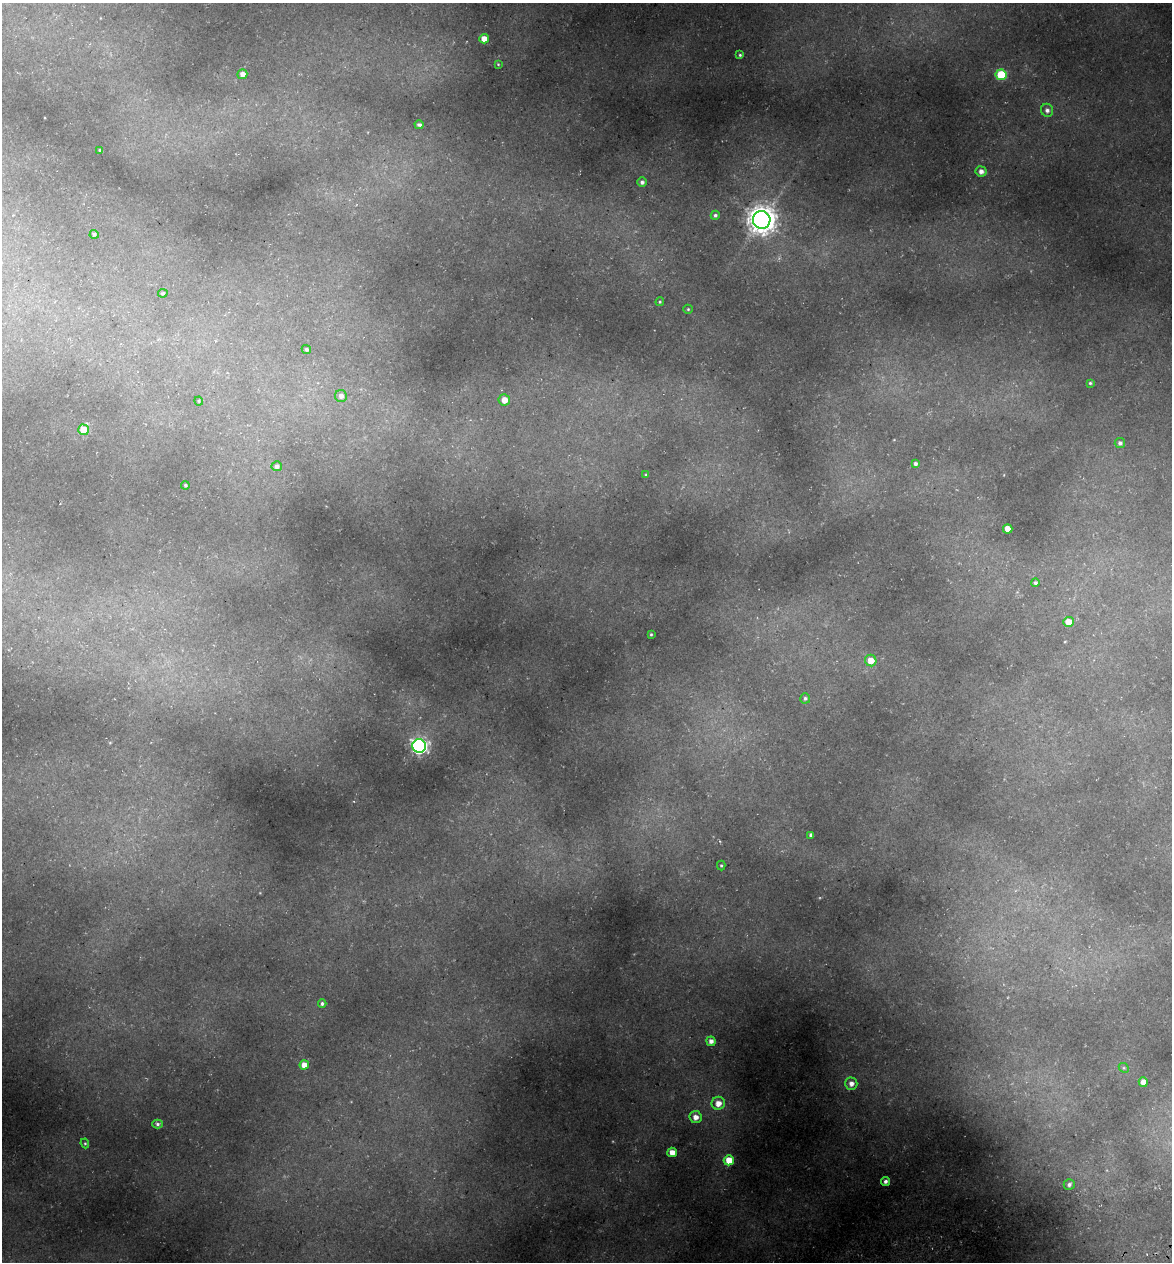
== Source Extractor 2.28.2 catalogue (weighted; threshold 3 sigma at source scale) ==
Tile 6 of 4 x 4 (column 2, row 2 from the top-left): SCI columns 1315-2484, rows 2597-3856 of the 4922 x 5194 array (HDU 1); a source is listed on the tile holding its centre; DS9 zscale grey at full resolution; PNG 1174 x 1264 px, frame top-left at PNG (2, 3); each listed source drawn as its Kron ellipse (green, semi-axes under 4 px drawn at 4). Shown black and unused: <1% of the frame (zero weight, under 3 of 5 exposures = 5% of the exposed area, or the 3 px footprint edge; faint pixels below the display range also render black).
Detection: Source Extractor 2.28.2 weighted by HDU 2 'WHT'; one run over the whole footprint, this tile lists its part. Background 0.224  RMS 0.0099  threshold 0.0444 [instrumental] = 3 sigma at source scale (4.5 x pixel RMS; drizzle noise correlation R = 1.50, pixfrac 1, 0.0396/0.0396 arcsec/px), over >= 5 px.
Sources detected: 50; all 50 listed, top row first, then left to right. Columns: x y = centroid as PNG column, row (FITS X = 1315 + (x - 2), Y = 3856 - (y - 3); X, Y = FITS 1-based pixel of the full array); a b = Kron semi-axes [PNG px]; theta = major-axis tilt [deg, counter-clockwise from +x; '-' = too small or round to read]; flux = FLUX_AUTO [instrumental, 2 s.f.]
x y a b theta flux
484 39 5 4 - 9.3
740 55 4 4 - 1.4
498 64 3 3 - 0.85
242 74 5 4 - 5.4
1001 75 5 5 - 55
1047 110 6 6 - 3.6
419 125 4 3 - 2.2
99 150 4 2 - 0.76
981 171 5 5 - 4.8
642 182 5 5 - 2.8
715 215 5 4 - 2.1
762 220 9 8 - 1200
94 234 4 4 - 2.2
163 293 4 3 - 1.3
660 302 4 3 - 1.1
688 309 4 4 - 1.1
306 349 5 4 - 1.4
1090 383 4 4 - 1.3
341 396 6 6 - 4.2
504 400 6 5 - 9.2
199 401 4 4 - 1
83 430 5 5 - 19
1120 443 5 5 - 2.5
915 464 4 4 - 2.3
277 466 5 5 - 3.3
646 475 3 3 - 0.96
185 485 4 4 - 1.4
1008 529 5 4 - 12
1035 583 4 4 - 1.8
1068 622 5 5 - 13
651 634 3 3 - 0.99
871 660 6 5 - 12
805 698 5 5 - 1.9
419 746 7 6 - 300
811 835 4 3 - 2.6
721 865 5 4 - 1.2
322 1003 4 4 - 2.1
711 1041 4 4 - 4.8
304 1065 5 4 - 8.6
1124 1068 5 4 - 1.3
1143 1082 5 4 - 9.6
851 1084 6 6 - 5.5
718 1103 6 6 - 9.8
695 1117 6 6 - 6.8
157 1124 5 4 - 1.8
85 1143 5 4 - 1.2
672 1152 5 4 - 9.8
729 1160 5 5 - 18
886 1181 4 4 - 3.3
1069 1184 5 5 - 3.1